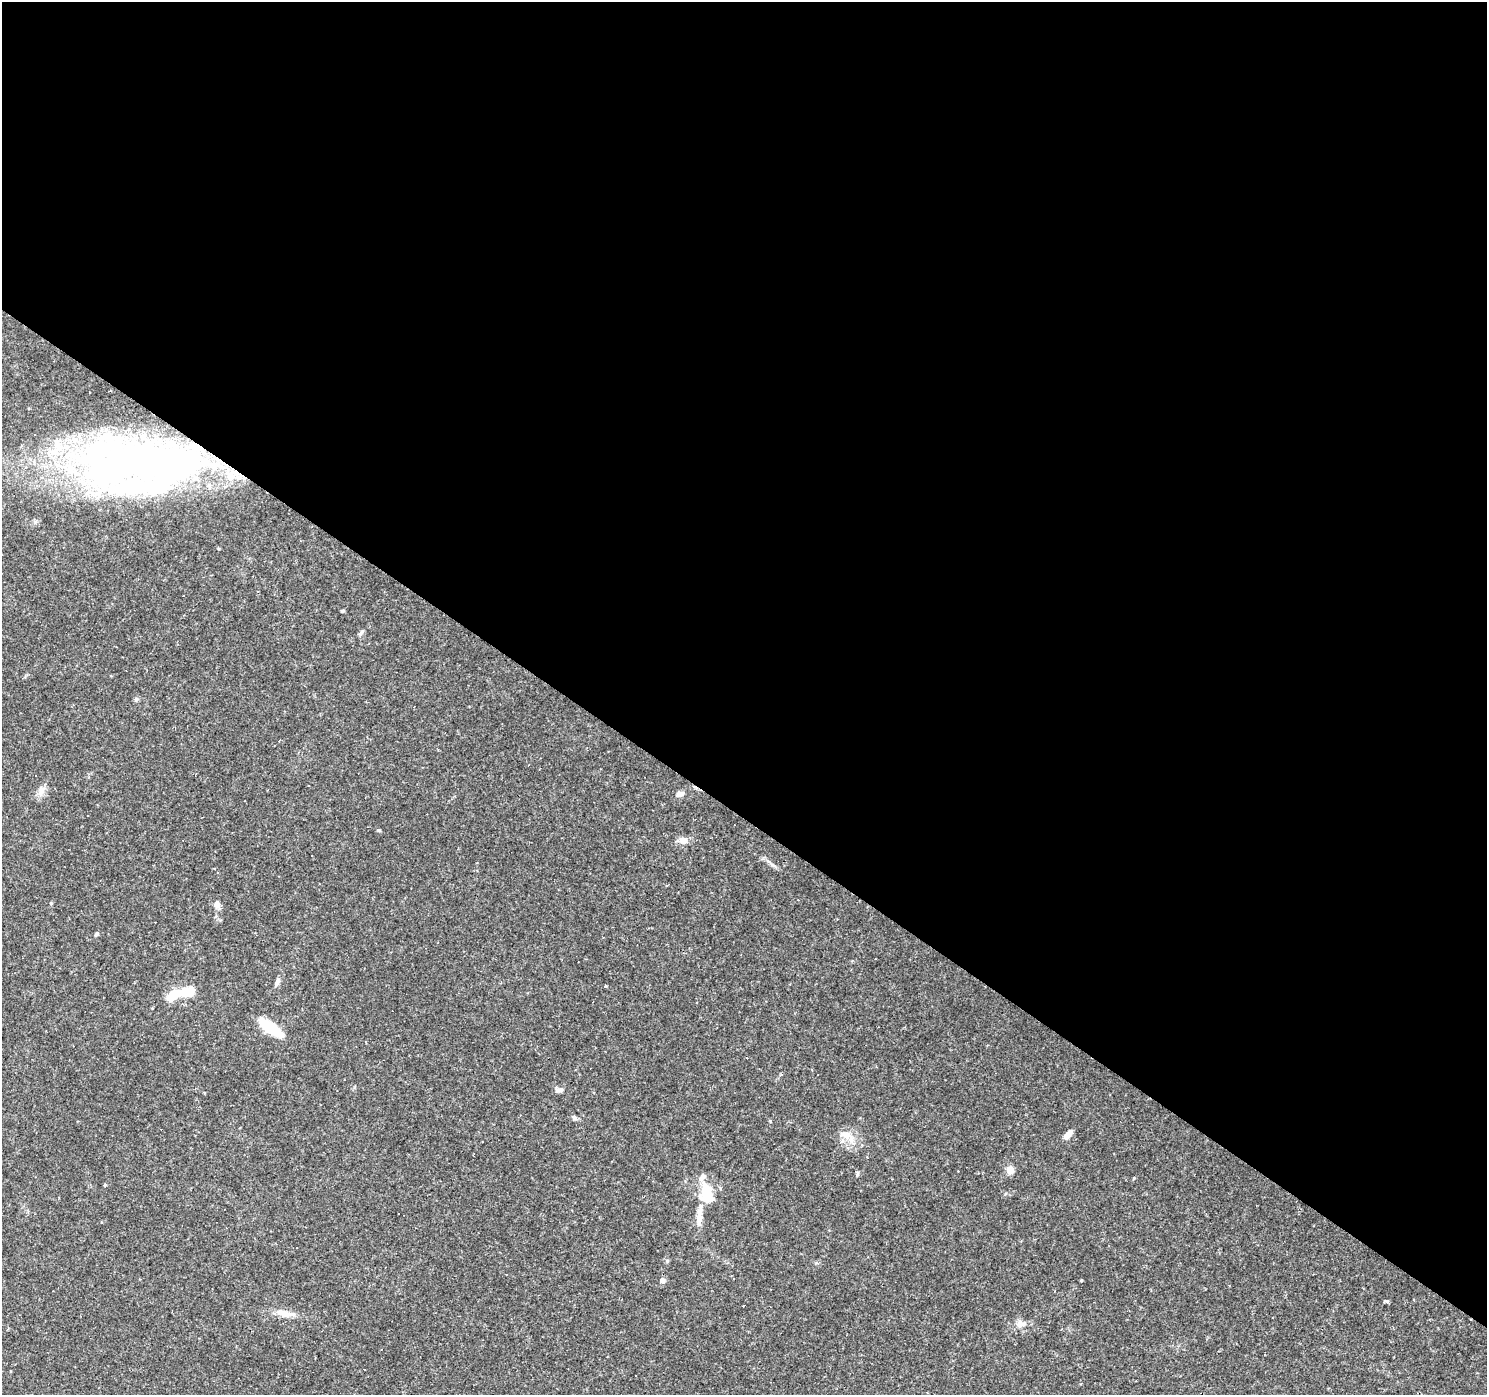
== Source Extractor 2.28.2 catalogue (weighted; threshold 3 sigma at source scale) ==
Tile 3 of 4 x 4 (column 3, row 1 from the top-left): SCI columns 2975-4459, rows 4424-5816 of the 5945 x 5993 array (HDU 1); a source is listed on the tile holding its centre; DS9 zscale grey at full resolution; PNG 1489 x 1397 px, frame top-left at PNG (2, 2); no overlay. Shown black and unused: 59% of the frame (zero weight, under 2 of 3 exposures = <1% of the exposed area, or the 3 px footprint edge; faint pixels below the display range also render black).
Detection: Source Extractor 2.28.2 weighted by HDU 2 'WHT'; one run over the whole footprint, this tile lists its part. Background 0.0655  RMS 0.0042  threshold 0.0191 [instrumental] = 3 sigma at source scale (4.5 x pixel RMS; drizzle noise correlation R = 1.50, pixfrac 1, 0.0396/0.0396 arcsec/px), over >= 5 px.
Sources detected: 59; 2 inside a brighter object's white glare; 17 cosmic-ray / hot-pixel residue — not listed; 3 inside a brighter listed object's ellipse — not listed separately; the other 37 listed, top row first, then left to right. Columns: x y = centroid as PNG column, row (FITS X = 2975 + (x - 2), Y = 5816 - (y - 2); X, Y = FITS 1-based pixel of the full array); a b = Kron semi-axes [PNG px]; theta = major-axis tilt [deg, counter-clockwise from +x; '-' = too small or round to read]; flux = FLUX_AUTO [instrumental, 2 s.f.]
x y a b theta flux
136 463 136 53 1 250
342 611 4 3 - 0.55
361 633 10 4 48 0.82
136 699 6 5 - 0.86
41 792 16 8 90 2.7
679 794 10 7 27 1.7
88 816 3 2 - 0.41
379 830 5 4 - 0.5
683 840 9 8 - 3.4
772 864 7 4 -2 0.8
217 904 11 7 89 1.9
97 934 6 4 41 0.62
277 982 14 6 67 1.8
790 984 3 2 - 0.34
605 986 3 3 - 1.1
176 993 23 10 35 8.6
271 1028 27 9 -36 17
559 1090 12 6 -3 1.6
574 1117 7 5 -34 1.1
770 1121 4 4 - 0.36
845 1134 20 7 -9 4.1
1068 1134 11 5 45 3.2
842 1141 6 4 19 0.77
1010 1170 10 9 - 3
857 1174 6 4 89 0.62
1134 1178 5 3 - 0.41
105 1185 4 3 - 0.46
707 1193 25 15 -86 14
398 1213 3 2 - 0.5
699 1218 17 8 -89 4
733 1279 3 2 - 0.25
662 1280 5 4 - 1.7
1081 1281 3 3 - 0.85
1386 1301 4 3 - 2
285 1313 28 8 -10 5.1
1021 1324 14 10 -4 3.1
364 1369 3 2 - 0.36
Overlapping masked pixels (flux is a lower limit): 1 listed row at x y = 136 463
Unlisted compact peaks at least as high as the median listed source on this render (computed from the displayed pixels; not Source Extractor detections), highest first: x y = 667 1261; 51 903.